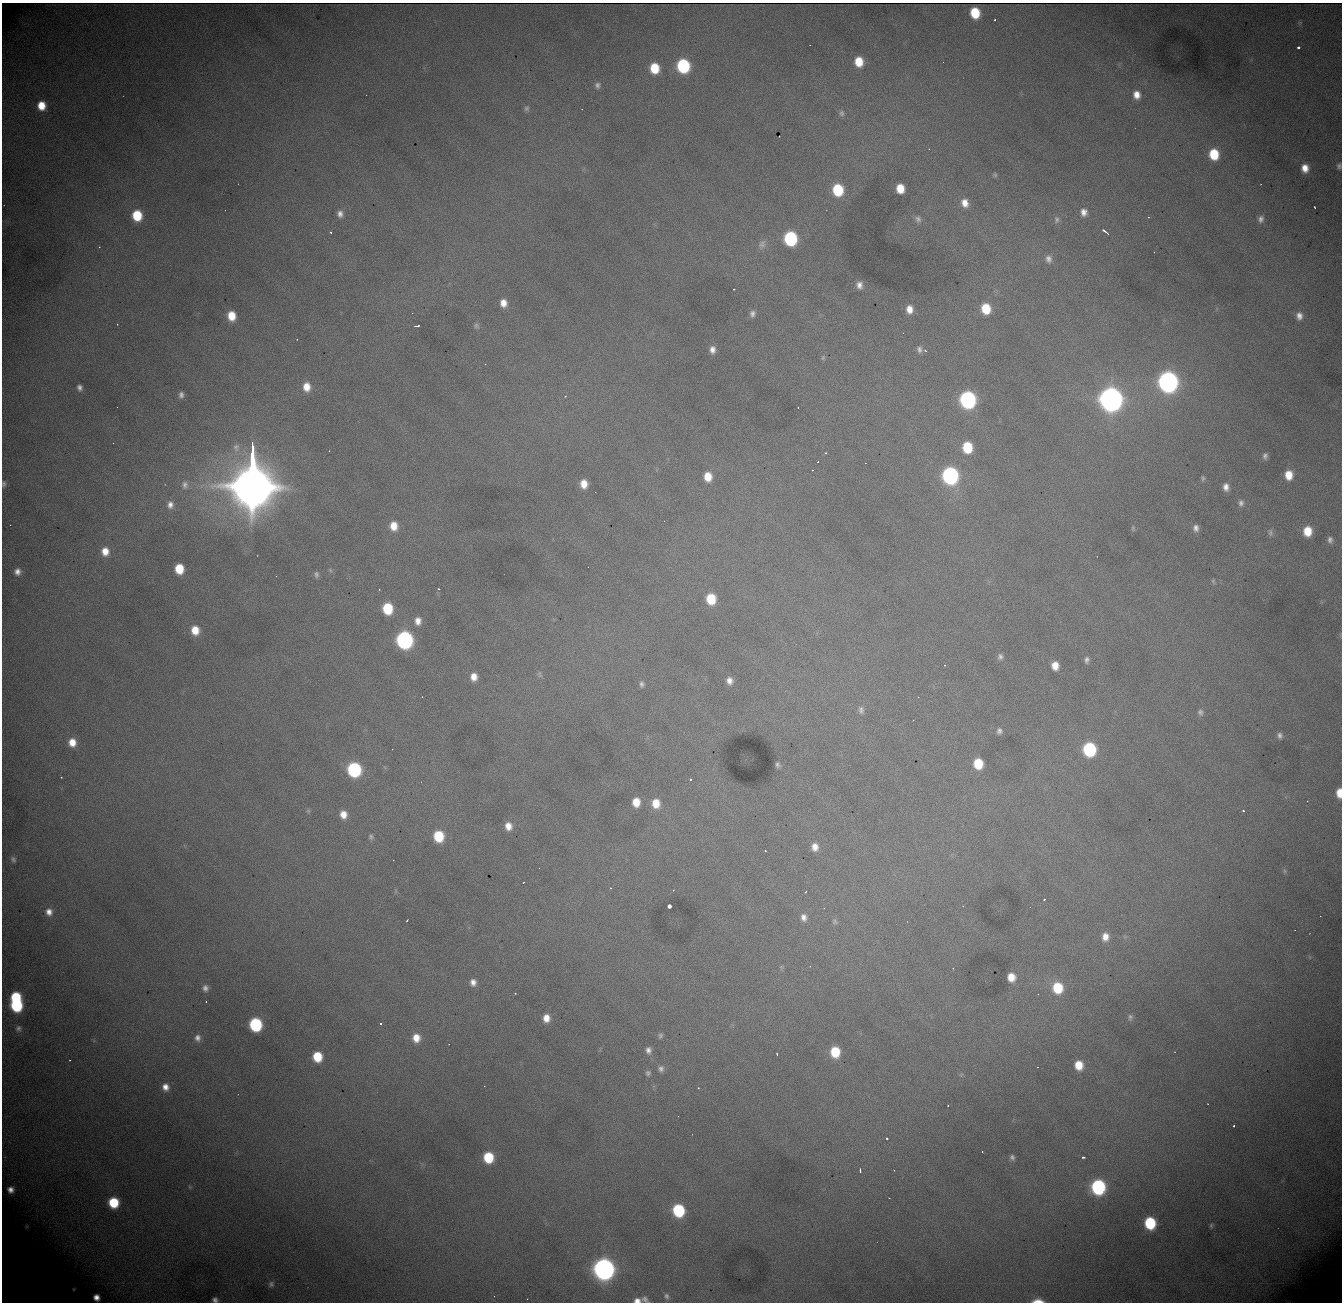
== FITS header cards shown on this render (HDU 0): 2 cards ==
NAXIS1  = 1340
NAXIS2  = 1300

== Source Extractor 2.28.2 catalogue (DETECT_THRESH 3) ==
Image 1340 x 1300 px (HDU 0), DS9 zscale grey, 1 PNG px = 1 image px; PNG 1344 x 1304 px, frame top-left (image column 1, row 1300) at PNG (2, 3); no overlay
Background 2070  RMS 24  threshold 72.7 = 3 sigma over >= 5 px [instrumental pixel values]
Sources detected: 194; all 194 listed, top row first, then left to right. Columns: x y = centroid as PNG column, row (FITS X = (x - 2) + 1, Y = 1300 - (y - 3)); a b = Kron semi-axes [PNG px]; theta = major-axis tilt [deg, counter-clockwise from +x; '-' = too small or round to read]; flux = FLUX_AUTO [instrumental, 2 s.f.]
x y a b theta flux
975 13 8 7 - 6.2e+04
995 20 3 2 - 1.6e+03
1298 47 3 3 - 8.1e+03
859 62 9 7 -84 3.9e+04
683 66 9 8 - 2.0e+05
654 68 8 7 - 5.4e+04
597 85 8 8 - 6.2e+03
1137 95 9 8 - 1.7e+04
41 106 8 7 - 3.2e+04
526 108 7 7 - 4.1e+03
842 113 8 6 -87 4.8e+03
1214 154 9 8 - 6.4e+04
1339 166 9 7 87 5.0e+03
1305 168 9 8 - 1.9e+04
995 175 5 5 - 2.6e+03
900 188 8 7 - 3.3e+04
838 190 9 8 - 9.7e+04
965 203 10 8 -70 1.8e+04
1315 207 3 2 - 1.8e+03
1084 212 11 10 - 1.4e+04
340 214 10 8 -78 1.0e+04
137 215 9 8 - 6.8e+04
1148 217 3 3 - 2.0e+03
918 219 10 8 -74 7.9e+03
1261 219 9 7 70 7.4e+03
1056 220 11 7 84 6.7e+03
1105 231 10 3 -39 5.8e+03
331 232 3 3 - 1.8e+03
790 238 9 8 - 2.2e+05
762 244 13 9 67 9.2e+03
99 247 3 3 - 1.0e+03
1048 259 11 8 -84 9.6e+03
859 285 9 7 -77 1.1e+04
734 289 3 3 - 1.7e+03
503 303 9 8 - 1.7e+04
909 309 9 7 -86 1.7e+04
986 309 10 8 -79 5.6e+04
752 314 9 7 84 7.0e+03
231 316 9 7 -81 3.5e+04
1299 316 10 8 -83 1.1e+04
117 324 2 2 - 1.0e+03
416 326 5 2 - 6.1e+03
476 326 9 7 -50 5.0e+03
297 339 2 2 - 8.7e+02
919 349 8 6 -85 6.1e+03
712 350 8 7 - 1.1e+04
925 351 4 3 - 1.9e+03
823 358 7 5 70 2.6e+03
485 364 2 2 - 1.0e+03
1168 382 10 9 - 1.3e+06
307 387 9 7 -84 2.2e+04
80 388 7 6 - 6.4e+03
181 395 7 5 -90 6.0e+03
565 396 4 3 - 1.6e+03
1111 399 11 10 - 2.4e+06
968 400 10 9 - 5.1e+05
236 447 11 9 -77 1.1e+04
967 447 9 7 -84 7.0e+04
329 451 2 2 - 7.6e+02
826 453 3 2 - 2.5e+03
1265 456 8 6 85 6.1e+03
818 462 3 2 - 1.6e+03
865 463 2 2 - 2.8e+03
812 470 3 2 - 9.0e+02
950 475 10 9 - 5.2e+05
1289 475 9 7 -88 2.9e+04
252 477 46 12 -90 1.9e+07
708 477 9 7 -82 3.0e+04
1203 478 8 5 -84 3.4e+03
4 484 7 5 -89 4.1e+03
584 484 8 7 - 2.2e+04
185 485 12 10 -87 1.1e+04
1226 487 9 7 -84 1.1e+04
1241 503 9 7 84 6.8e+03
170 505 11 9 -86 1.3e+04
394 526 10 8 -82 2.6e+04
1133 528 8 5 -81 2.9e+03
1196 528 8 7 - 8.4e+03
1307 531 9 8 - 3.6e+04
1270 533 10 6 -85 5.4e+03
1330 540 9 7 89 6.9e+03
105 551 10 8 -85 2.2e+04
179 569 8 7 - 4.8e+04
17 572 7 7 - 9.5e+03
316 574 8 5 -88 4.3e+03
276 576 2 2 - 7.7e+02
1213 581 7 4 -80 2.8e+03
439 589 3 3 - 1.2e+03
711 599 9 8 - 5.7e+04
388 608 9 7 -82 7.8e+04
418 621 9 7 89 1.3e+04
195 630 10 8 -75 2.9e+04
404 640 10 9 - 5.9e+05
1000 657 8 7 - 5.9e+03
1087 660 8 5 82 5.5e+03
1055 666 8 7 - 2.1e+04
540 674 10 6 -76 4.2e+03
474 677 9 8 - 1.8e+04
729 681 8 7 - 1.2e+04
642 684 8 6 89 5.2e+03
861 710 11 8 -75 7.6e+03
1200 712 9 7 -71 5.6e+03
913 720 2 2 - 9.0e+02
999 731 7 6 - 5.9e+03
1279 735 8 7 - 6.7e+03
72 742 9 8 - 2.3e+04
1089 749 9 8 - 2.0e+05
978 764 9 7 -84 5.4e+04
778 765 5 4 - 3.9e+03
354 770 9 8 - 2.6e+05
61 777 3 2 - 2.5e+03
690 779 3 3 - 3.8e+03
1339 793 8 5 90 2.7e+04
636 802 9 7 88 2.9e+04
656 803 11 9 -84 3.1e+04
1243 810 3 3 - 2.5e+03
308 811 7 5 -45 2.8e+03
343 814 10 8 -79 1.9e+04
508 826 9 7 -78 1.6e+04
439 836 9 8 - 7.8e+04
371 837 8 7 - 4.9e+03
815 847 9 8 - 1.5e+04
765 851 2 2 - 1.4e+03
13 859 7 5 -56 4.0e+03
1284 871 6 4 90 2.7e+03
523 882 3 2 - 1.3e+03
610 888 4 3 - 1.2e+03
673 890 2 2 - 1.2e+03
396 891 7 4 -90 2.3e+03
806 891 3 2 - 1.5e+03
1044 899 3 3 - 2.4e+03
669 906 3 3 - 1.8e+05
1030 907 2 2 - 2.4e+03
49 912 9 8 - 1.3e+04
804 917 9 7 -79 9.9e+03
407 920 3 2 - 1.4e+03
834 921 9 7 -67 4.5e+03
1105 937 10 8 86 1.7e+04
781 967 6 4 43 2.2e+03
953 968 2 2 - 8.7e+02
1011 977 7 7 - 2.4e+04
473 982 9 8 - 1.1e+04
205 988 9 8 - 8.0e+03
1058 988 10 9 - 6.8e+04
515 993 3 3 - 2.1e+03
16 997 7 7 - 7.8e+04
206 1002 2 2 - 1.3e+03
16 1005 9 8 - 1.5e+05
1130 1017 10 6 85 4.9e+03
546 1018 9 8 - 1.9e+04
256 1024 9 8 - 1.9e+05
381 1024 3 2 - 2.4e+03
18 1028 8 7 - 5.2e+03
660 1036 7 5 65 3.8e+03
197 1038 8 7 - 8.0e+03
416 1038 9 8 - 2.2e+04
648 1050 8 7 - 7.9e+03
835 1052 9 7 -86 5.7e+04
777 1054 3 2 - 1.4e+03
317 1057 8 8 - 5.3e+04
70 1060 3 2 - 1.0e+03
1079 1065 9 7 -77 3.2e+04
661 1069 8 8 - 6.4e+03
648 1073 6 6 - 4.1e+03
165 1087 8 7 - 1.3e+04
698 1088 3 3 - 3.3e+03
948 1106 3 2 - 1.4e+03
678 1116 2 2 - 9.7e+02
1234 1125 3 3 - 8.0e+03
887 1138 3 3 - 3.7e+03
982 1152 2 2 - 1.2e+03
488 1157 8 7 - 7.3e+04
1012 1157 7 6 - 5.2e+03
1083 1157 4 3 - 3.8e+03
860 1170 5 3 - 3.7e+03
894 1170 2 2 - 1.0e+03
190 1187 6 4 -45 2.0e+03
1098 1187 10 9 - 2.9e+05
10 1190 5 5 - 8.0e+03
889 1198 2 2 - 1.0e+03
113 1203 8 8 - 7.3e+04
678 1210 9 8 - 1.5e+05
1150 1223 9 8 - 1.1e+05
1211 1225 6 4 90 2.3e+03
604 1269 10 9 - 1.6e+06
271 1284 8 7 - 4.8e+03
73 1289 3 3 - 1.8e+03
666 1296 8 6 -67 4.8e+03
96 1297 6 5 - 9.8e+03
527 1299 2 2 - 8.6e+02
645 1299 8 6 -42 5.6e+03
215 1300 6 5 - 6.0e+03
637 1300 7 5 1 9.6e+03
1038 1301 11 4 0 1.9e+04
At the frame edge (FLAGS 8, measured only in part): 6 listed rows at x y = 1339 166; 4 484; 1339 793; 215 1300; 637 1300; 1038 1301